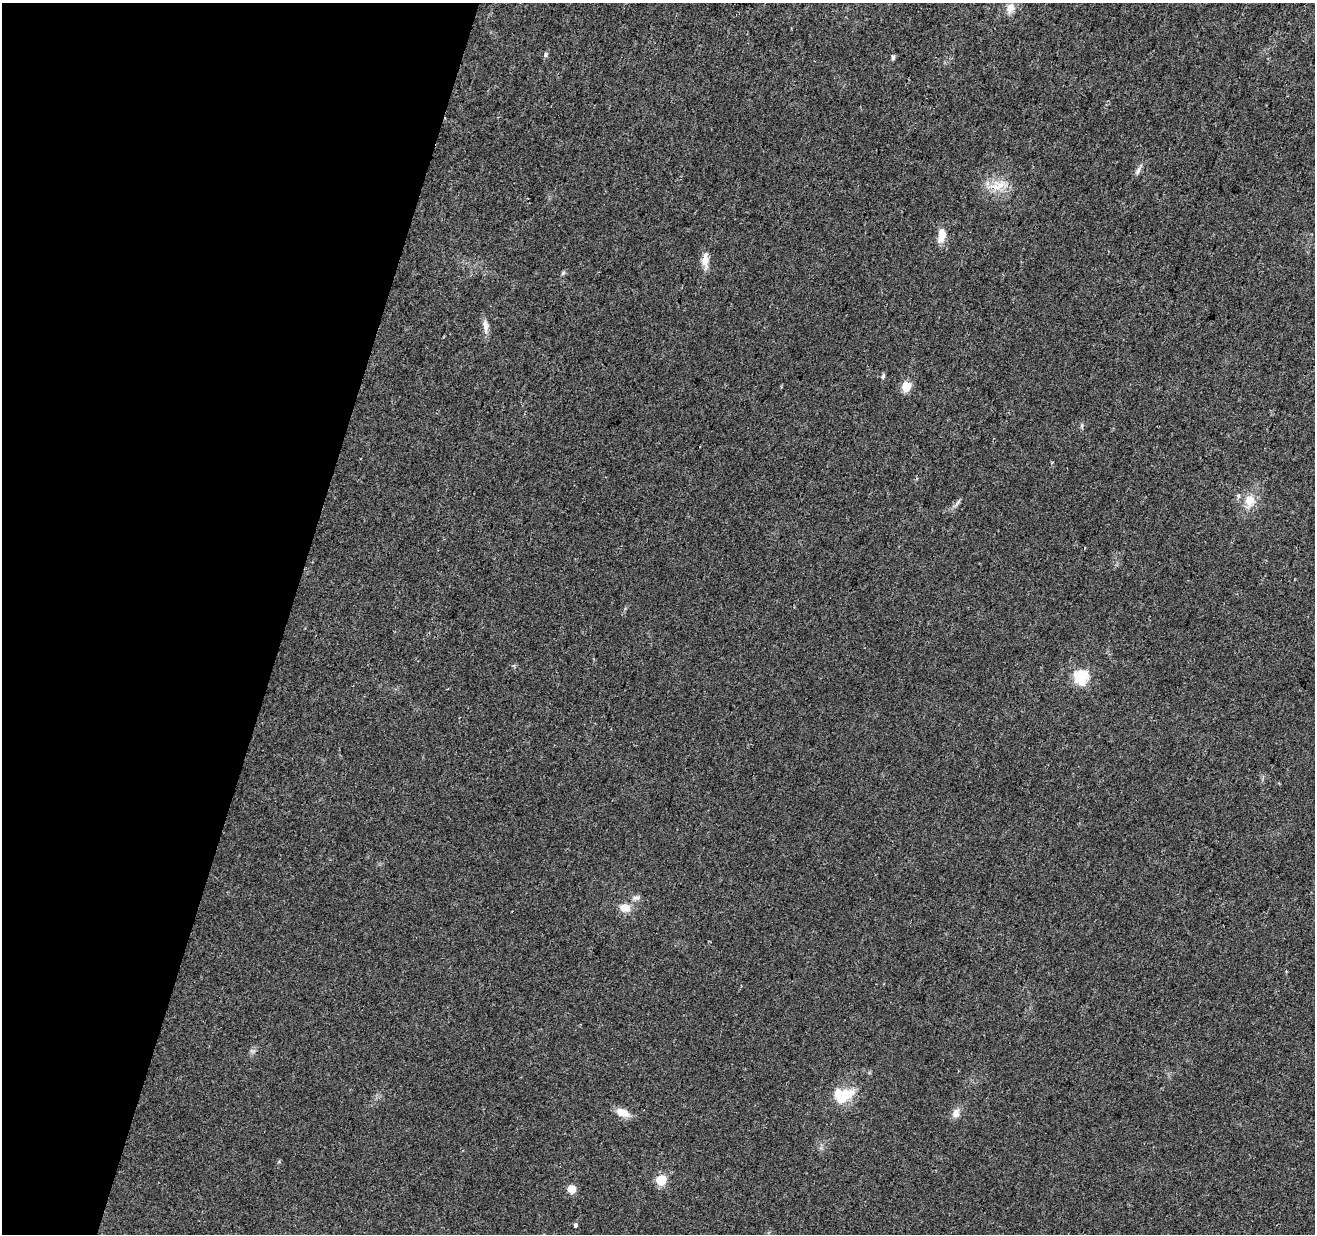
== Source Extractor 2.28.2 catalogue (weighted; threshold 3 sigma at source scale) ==
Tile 9 of 4 x 4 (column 1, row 3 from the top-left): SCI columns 3-1315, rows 1512-2743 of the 5253 x 5423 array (HDU 1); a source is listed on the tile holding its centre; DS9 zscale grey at full resolution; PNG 1317 x 1236 px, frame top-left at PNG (2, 3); no overlay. Shown black and unused: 22% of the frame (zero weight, under 2 of 3 exposures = <1% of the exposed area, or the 3 px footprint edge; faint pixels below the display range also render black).
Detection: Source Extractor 2.28.2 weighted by HDU 2 'WHT'; one run over the whole footprint, this tile lists its part. Background 0.0431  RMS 0.0057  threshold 0.0255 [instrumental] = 3 sigma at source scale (4.5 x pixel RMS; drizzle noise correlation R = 1.50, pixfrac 1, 0.0396/0.0396 arcsec/px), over >= 5 px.
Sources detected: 23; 2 inside a brighter listed object's ellipse — not listed separately; the other 21 listed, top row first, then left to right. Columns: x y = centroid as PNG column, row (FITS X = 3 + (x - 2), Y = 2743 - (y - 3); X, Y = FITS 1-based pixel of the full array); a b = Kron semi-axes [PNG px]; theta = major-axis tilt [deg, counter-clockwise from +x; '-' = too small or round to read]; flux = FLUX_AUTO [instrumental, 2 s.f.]
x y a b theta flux
1010 8 12 10 62 4.4
545 55 6 5 - 1.2
893 57 7 5 89 1.1
1138 171 11 5 70 2
998 186 21 10 24 9.1
941 236 17 9 80 6.8
705 260 23 7 -90 5.3
563 273 6 5 - 0.96
485 326 19 8 -84 3.9
883 376 6 5 - 1.2
906 387 6 5 - 21
1250 500 15 13 80 8.5
1081 677 6 6 - 77
636 898 11 6 6 2
625 908 14 9 -4 5.9
845 1096 29 16 36 14
623 1113 18 9 -22 5.9
956 1113 14 9 69 3.8
661 1180 6 6 - 28
572 1189 5 5 - 14
575 1225 3 3 - 3.1